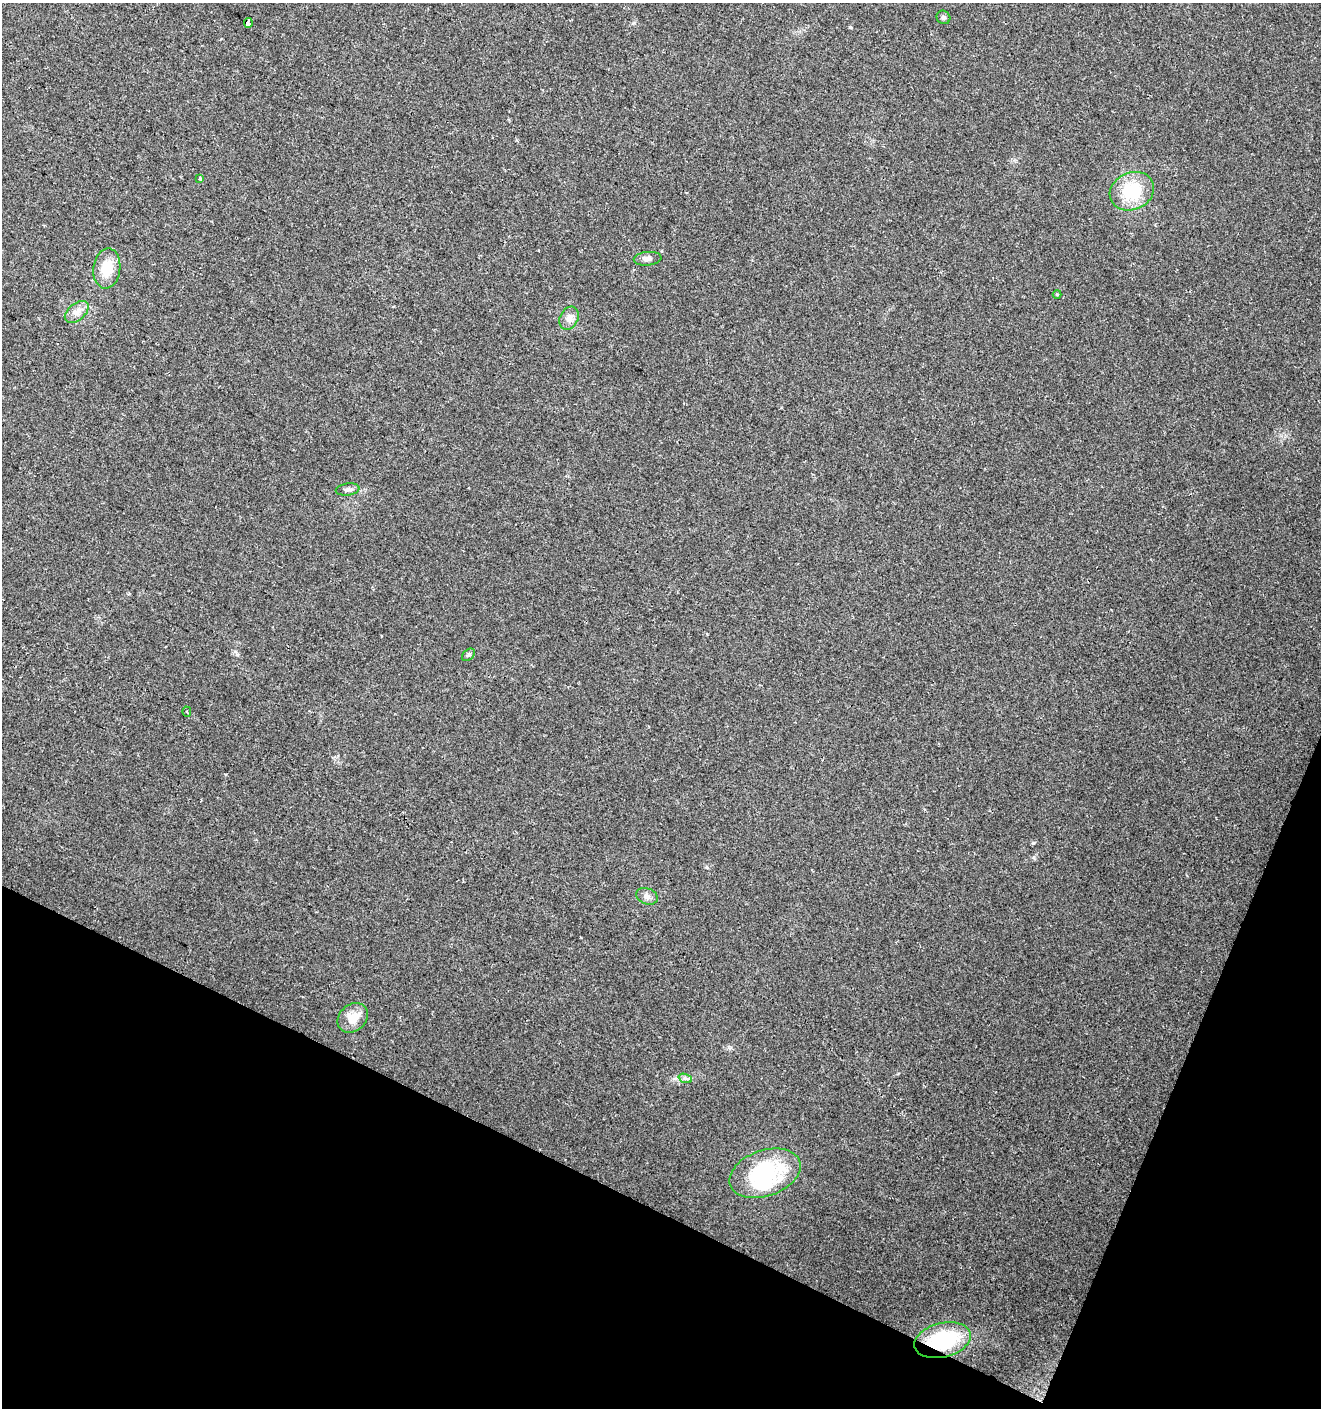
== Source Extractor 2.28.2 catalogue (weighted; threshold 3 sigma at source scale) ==
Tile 15 of 4 x 4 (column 3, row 4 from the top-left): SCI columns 2909-4227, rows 1-1406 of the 5750 x 5630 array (HDU 1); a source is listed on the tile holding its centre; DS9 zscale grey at full resolution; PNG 1323 x 1410 px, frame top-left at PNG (2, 3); each listed source drawn as its Kron ellipse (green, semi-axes under 4 px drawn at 4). Shown black and unused: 20% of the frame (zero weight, under 2 of 3 exposures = <1% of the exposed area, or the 3 px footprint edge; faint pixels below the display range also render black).
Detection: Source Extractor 2.28.2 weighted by HDU 2 'WHT'; one run over the whole footprint, this tile lists its part. Background 0.0782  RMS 0.0098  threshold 0.0443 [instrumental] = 3 sigma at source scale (4.5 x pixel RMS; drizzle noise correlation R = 1.50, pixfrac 1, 0.0396/0.0396 arcsec/px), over >= 5 px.
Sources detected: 19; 1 inside a brighter object's white glare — neither listed nor drawn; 1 inside a brighter listed object's ellipse — not listed separately; the other 17 listed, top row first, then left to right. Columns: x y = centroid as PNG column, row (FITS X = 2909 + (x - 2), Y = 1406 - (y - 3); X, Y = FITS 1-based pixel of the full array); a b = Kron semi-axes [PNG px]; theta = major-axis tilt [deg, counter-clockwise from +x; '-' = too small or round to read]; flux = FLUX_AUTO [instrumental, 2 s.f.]
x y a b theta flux
943 17 7 6 - 2.2
248 23 5 4 - 51
200 178 3 3 - 3.2
1132 191 23 18 24 43
648 259 14 7 6 4.5
107 268 20 13 84 22
1057 294 4 4 - 1
77 312 14 8 40 7.1
569 318 12 9 64 6.3
348 489 12 6 7 3.4
469 655 7 5 41 2
187 712 5 3 - 1.2
647 896 11 8 -20 4.2
353 1018 16 13 40 16
685 1078 7 4 -19 2.3
765 1173 37 23 19 89
942 1340 29 17 14 72
Overlapping masked pixels (flux is a lower limit): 2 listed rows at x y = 248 23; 942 1340
Unlisted compact peaks at least as high as the median listed source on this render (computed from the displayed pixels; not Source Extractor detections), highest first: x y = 1033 843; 850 27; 1034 858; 707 867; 634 23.